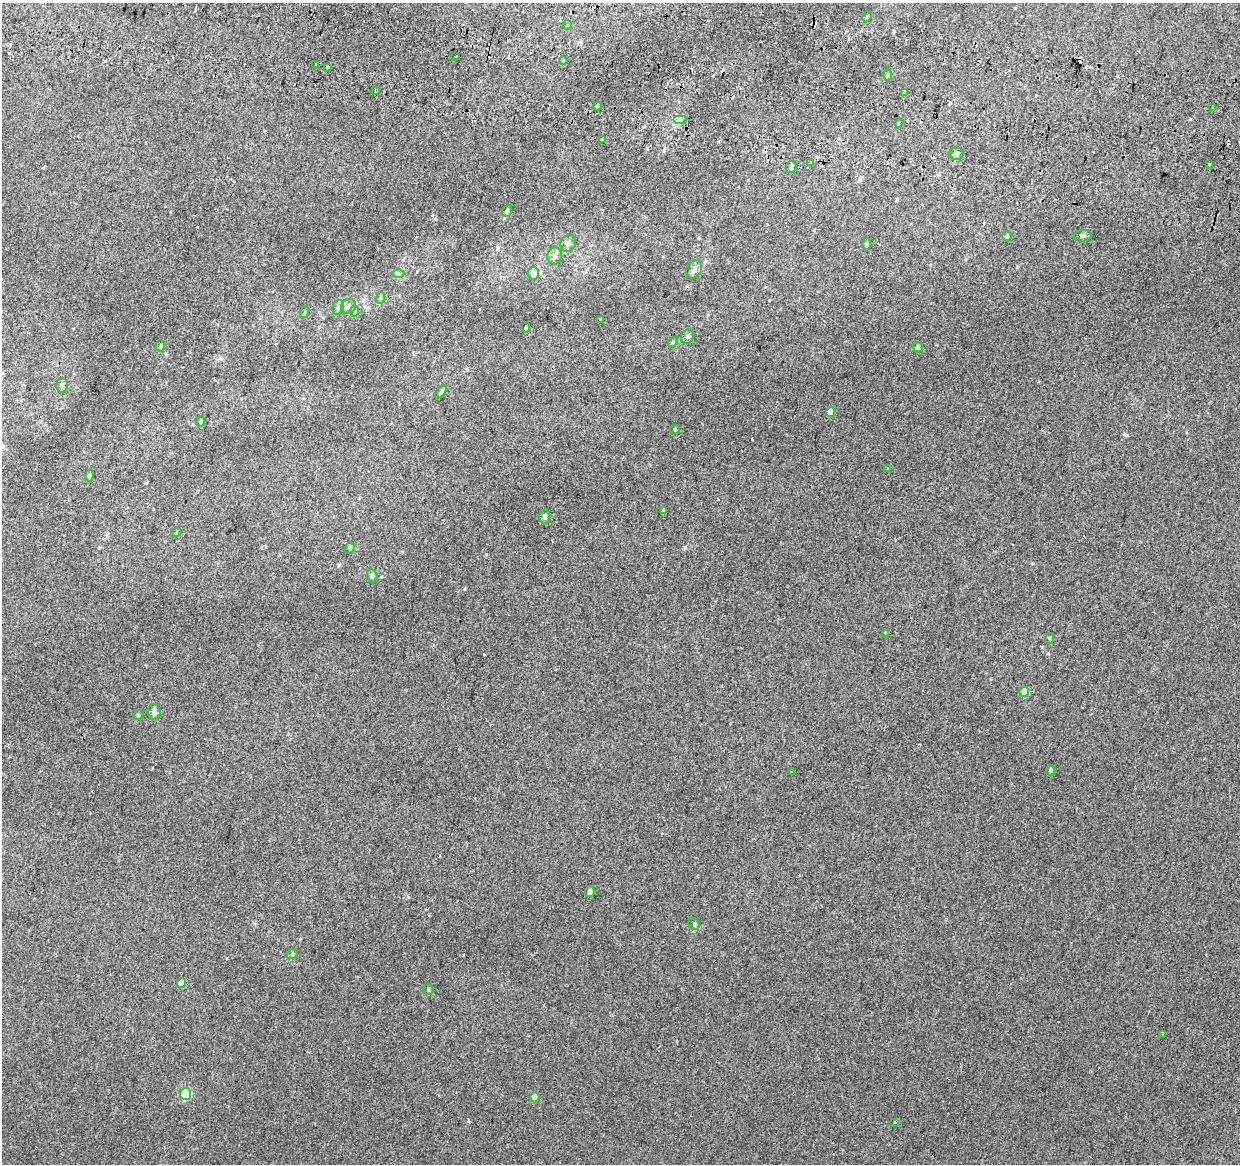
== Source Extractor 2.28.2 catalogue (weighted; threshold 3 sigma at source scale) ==
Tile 11 of 4 x 4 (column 3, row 3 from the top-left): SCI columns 2487-3724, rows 1444-2605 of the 4984 x 5270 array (HDU 1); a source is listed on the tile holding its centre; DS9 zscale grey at full resolution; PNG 1242 x 1166 px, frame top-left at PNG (2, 3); each listed source drawn as its Kron ellipse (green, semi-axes under 4 px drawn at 4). Shown black and unused: <1% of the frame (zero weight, under 2 of 3 exposures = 3% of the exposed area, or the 3 px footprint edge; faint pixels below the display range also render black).
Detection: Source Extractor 2.28.2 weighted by HDU 2 'WHT'; one run over the whole footprint, this tile lists its part. Background 0.00417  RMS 0.0043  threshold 0.0193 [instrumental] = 3 sigma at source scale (4.5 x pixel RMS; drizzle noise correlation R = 1.50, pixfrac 1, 0.0396/0.0396 arcsec/px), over >= 5 px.
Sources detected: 82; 16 cosmic-ray / hot-pixel residue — neither listed nor drawn; the other 66 listed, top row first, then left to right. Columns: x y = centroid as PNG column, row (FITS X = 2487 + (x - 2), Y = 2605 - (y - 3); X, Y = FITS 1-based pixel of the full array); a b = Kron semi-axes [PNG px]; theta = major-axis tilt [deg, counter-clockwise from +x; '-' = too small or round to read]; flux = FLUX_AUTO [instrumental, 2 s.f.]
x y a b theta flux
867 16 6 4 62 0.7
567 25 5 4 - 0.56
456 56 3 3 - 1.6
564 60 4 3 - 0.53
316 64 3 3 - 1.1
328 67 3 3 - 1.4
887 75 6 4 89 0.56
376 90 4 2 - 0.92
904 92 4 3 - 0.65
597 106 4 4 - 0.63
1213 108 4 3 - 0.45
680 120 7 4 0 1.3
899 123 5 3 - 0.49
602 140 3 3 - 1.5
956 154 7 6 - 1.2
810 163 4 3 - 0.55
1209 164 3 3 - 1.5
791 167 6 5 - 1.2
507 211 6 5 - 0.79
1007 236 5 5 - 0.53
1083 236 9 5 7 1.1
568 243 9 7 63 1.9
866 244 6 4 90 0.65
555 256 9 7 76 1.9
694 269 9 7 65 2
533 273 6 6 - 4.1
398 274 6 4 -2 0.75
380 298 6 4 69 0.53
338 307 7 5 70 1.1
348 307 8 7 - 1.6
355 311 6 4 -89 0.62
305 312 6 4 70 0.49
600 320 3 3 - 6.4
526 328 5 4 - 0.51
688 336 7 6 - 1.2
673 342 5 4 - 0.57
160 346 5 5 - 0.61
918 347 6 4 -47 0.68
62 385 7 6 - 1.2
441 392 8 4 53 0.73
830 412 5 4 - 4.6
201 421 5 4 - 0.89
675 430 5 4 - 0.43
888 468 3 3 - 0.99
89 476 6 3 82 2.2
664 511 4 3 - 0.85
545 516 7 6 - 1.3
176 533 5 3 - 0.38
350 548 6 4 69 0.7
372 576 7 5 -69 0.76
886 633 3 3 - 1
1049 638 5 3 - 0.46
1024 692 5 5 - 7.5
154 712 8 6 -87 1.8
138 715 5 4 - 0.72
1051 770 5 4 - 0.72
791 772 3 3 - 4.3
590 892 5 5 - 1.6
694 924 6 5 - 0.84
292 954 6 5 - 0.69
181 983 5 4 - 7.1
428 990 5 5 - 0.6
1162 1034 3 3 - 0.65
186 1094 6 5 - 31
535 1097 5 4 - 6.7
895 1122 3 2 - 0.5
Overlapping masked pixels (flux is a lower limit): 1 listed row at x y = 376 90
Unlisted compact peaks at least as high as the median listed source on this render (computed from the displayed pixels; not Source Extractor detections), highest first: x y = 1048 653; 685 547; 300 939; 752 439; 254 923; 1033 563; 1124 434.